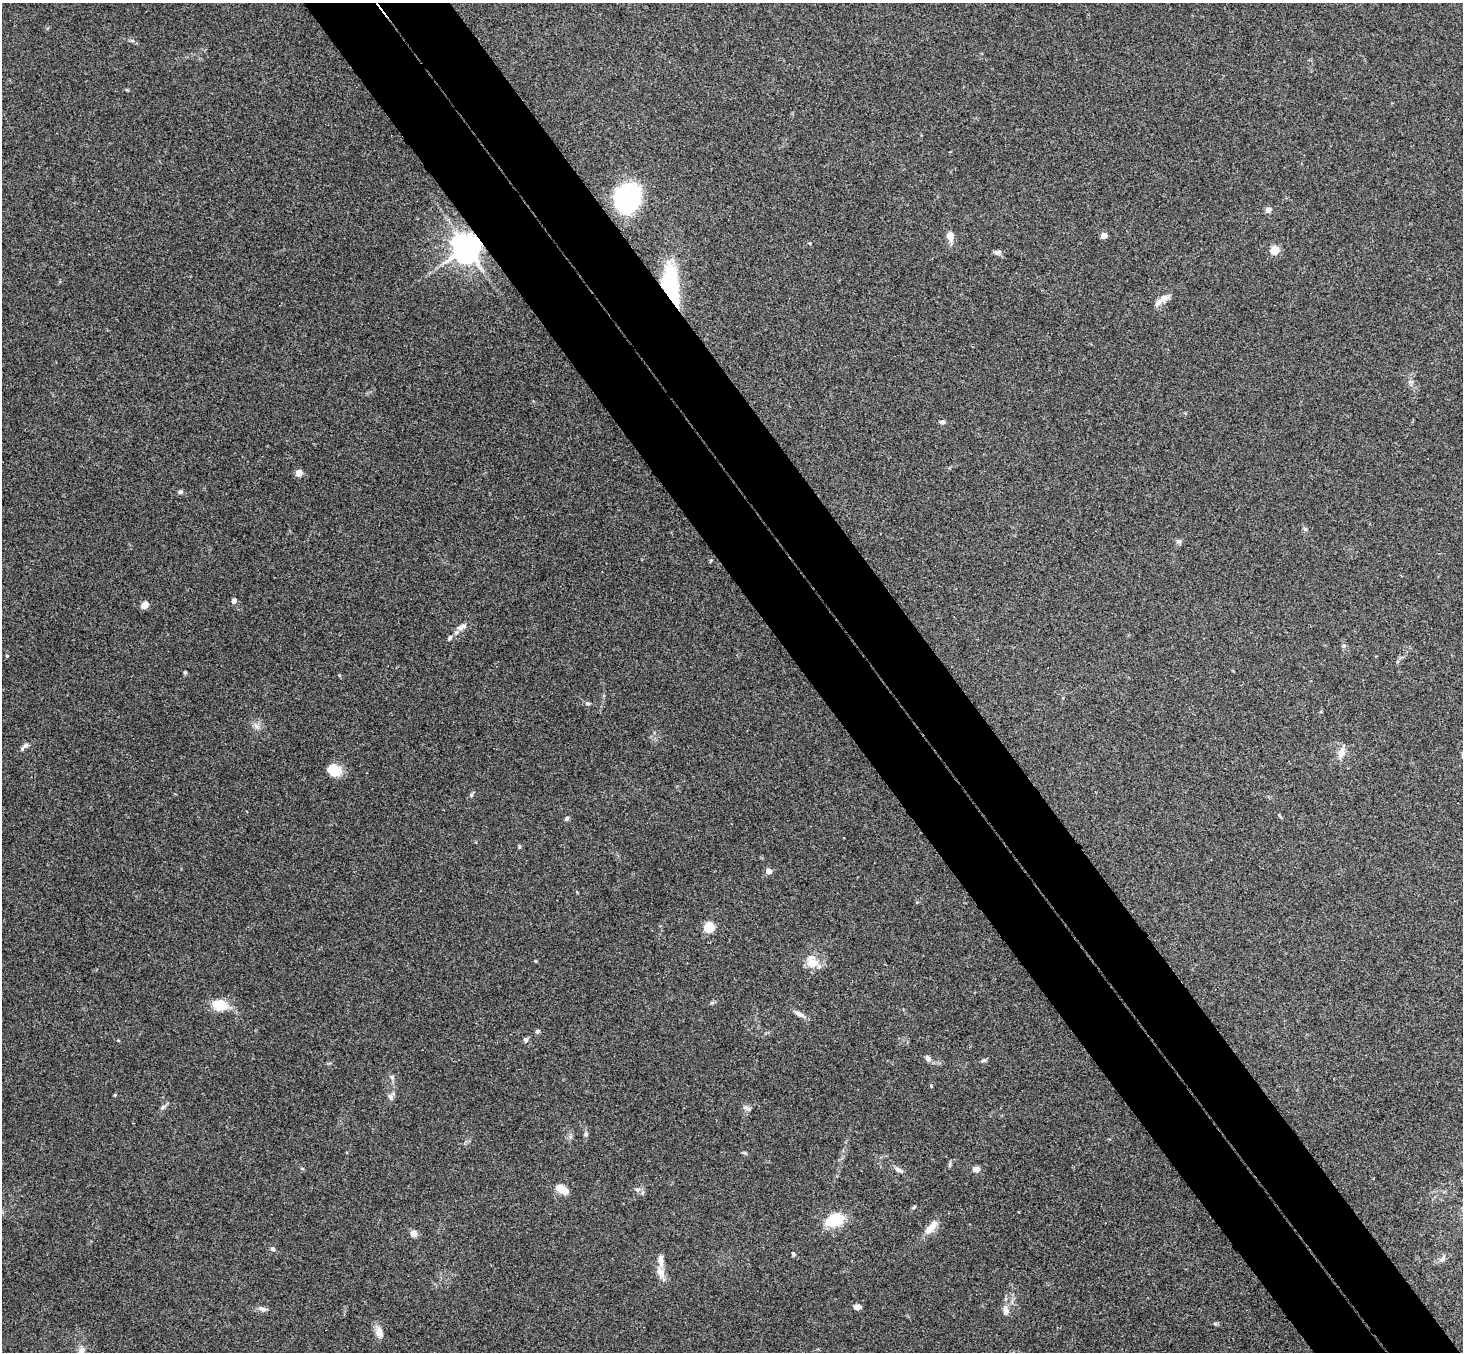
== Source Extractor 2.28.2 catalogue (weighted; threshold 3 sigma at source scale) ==
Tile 6 of 4 x 4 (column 2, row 2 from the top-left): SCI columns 1514-2974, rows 3033-4382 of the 5945 x 5927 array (HDU 1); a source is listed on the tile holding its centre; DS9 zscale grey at full resolution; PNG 1465 x 1354 px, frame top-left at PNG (2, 3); no overlay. Shown black and unused: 10% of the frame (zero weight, under 3 of 4 exposures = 6% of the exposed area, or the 3 px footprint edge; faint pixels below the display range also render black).
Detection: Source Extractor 2.28.2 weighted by HDU 2 'WHT'; one run over the whole footprint, this tile lists its part. Background 0.199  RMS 0.0081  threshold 0.0365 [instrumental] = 3 sigma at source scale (4.5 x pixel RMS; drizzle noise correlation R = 1.50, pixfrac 1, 0.05/0.05 arcsec/px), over >= 5 px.
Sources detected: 66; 4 inside a brighter listed object's ellipse — not listed separately; the other 62 listed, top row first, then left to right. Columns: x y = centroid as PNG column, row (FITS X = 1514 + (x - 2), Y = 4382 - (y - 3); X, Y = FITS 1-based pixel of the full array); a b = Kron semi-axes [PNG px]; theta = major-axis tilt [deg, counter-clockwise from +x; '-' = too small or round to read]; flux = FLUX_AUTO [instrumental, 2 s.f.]
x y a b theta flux
628 198 24 20 58 120
1268 210 6 6 - 3.4
950 236 12 8 -82 6.2
1104 236 4 4 - 9.9
466 247 8 8 - 1300
1274 250 5 5 - 27
997 252 10 5 21 2.3
671 284 46 18 -82 52
1164 298 11 9 44 5
942 422 6 5 - 2
299 473 5 4 - 14
180 492 7 5 1 1.7
1305 529 6 5 - 1.5
1179 541 7 4 19 1.5
710 561 6 3 70 0.77
234 601 5 5 - 3.8
145 605 7 6 - 5.5
462 627 15 7 23 4.6
1344 645 6 5 - 1.5
7 656 4 3 - 0.8
185 672 6 4 0 0.89
588 703 8 4 -8 1.3
256 726 8 5 -60 2.7
26 745 10 6 23 2.6
1341 753 15 9 76 6.8
334 773 17 9 15 9.7
567 818 6 5 - 1.6
519 846 6 3 -89 0.96
768 871 4 4 - 8.3
709 927 5 5 - 54
536 961 4 3 - 0.99
812 961 19 15 -64 12
220 1005 15 10 -11 19
799 1014 14 6 -30 3.7
537 1031 6 5 - 1.4
526 1040 6 5 - 2.2
928 1059 8 6 -78 2.7
983 1060 7 5 5 1.5
392 1078 7 4 -57 1.5
931 1086 5 3 - 0.64
115 1095 4 4 - 0.8
390 1097 10 5 -71 2.2
163 1107 7 5 46 1.8
746 1108 11 5 -27 2.3
586 1134 6 5 - 1.5
302 1168 5 3 - 0.77
976 1169 8 6 11 3.9
898 1170 14 5 -30 3.2
561 1189 11 9 -20 8.1
637 1189 8 4 0 1.9
914 1207 6 4 46 1
835 1220 11 7 21 53
930 1228 21 8 47 9.5
413 1233 8 8 - 3.8
273 1249 5 5 - 1.9
793 1254 5 4 - 1.4
1443 1259 10 6 46 2.7
660 1272 15 8 -69 7.6
857 1307 6 5 - 4.4
263 1309 12 5 -10 2.9
1006 1311 15 7 -85 5.3
379 1333 17 9 -75 5.6
Overlapping masked pixels (flux is a lower limit): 2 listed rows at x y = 466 247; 671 284
Unlisted compact peaks at least as high as the median listed source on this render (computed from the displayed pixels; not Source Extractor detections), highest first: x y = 471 795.